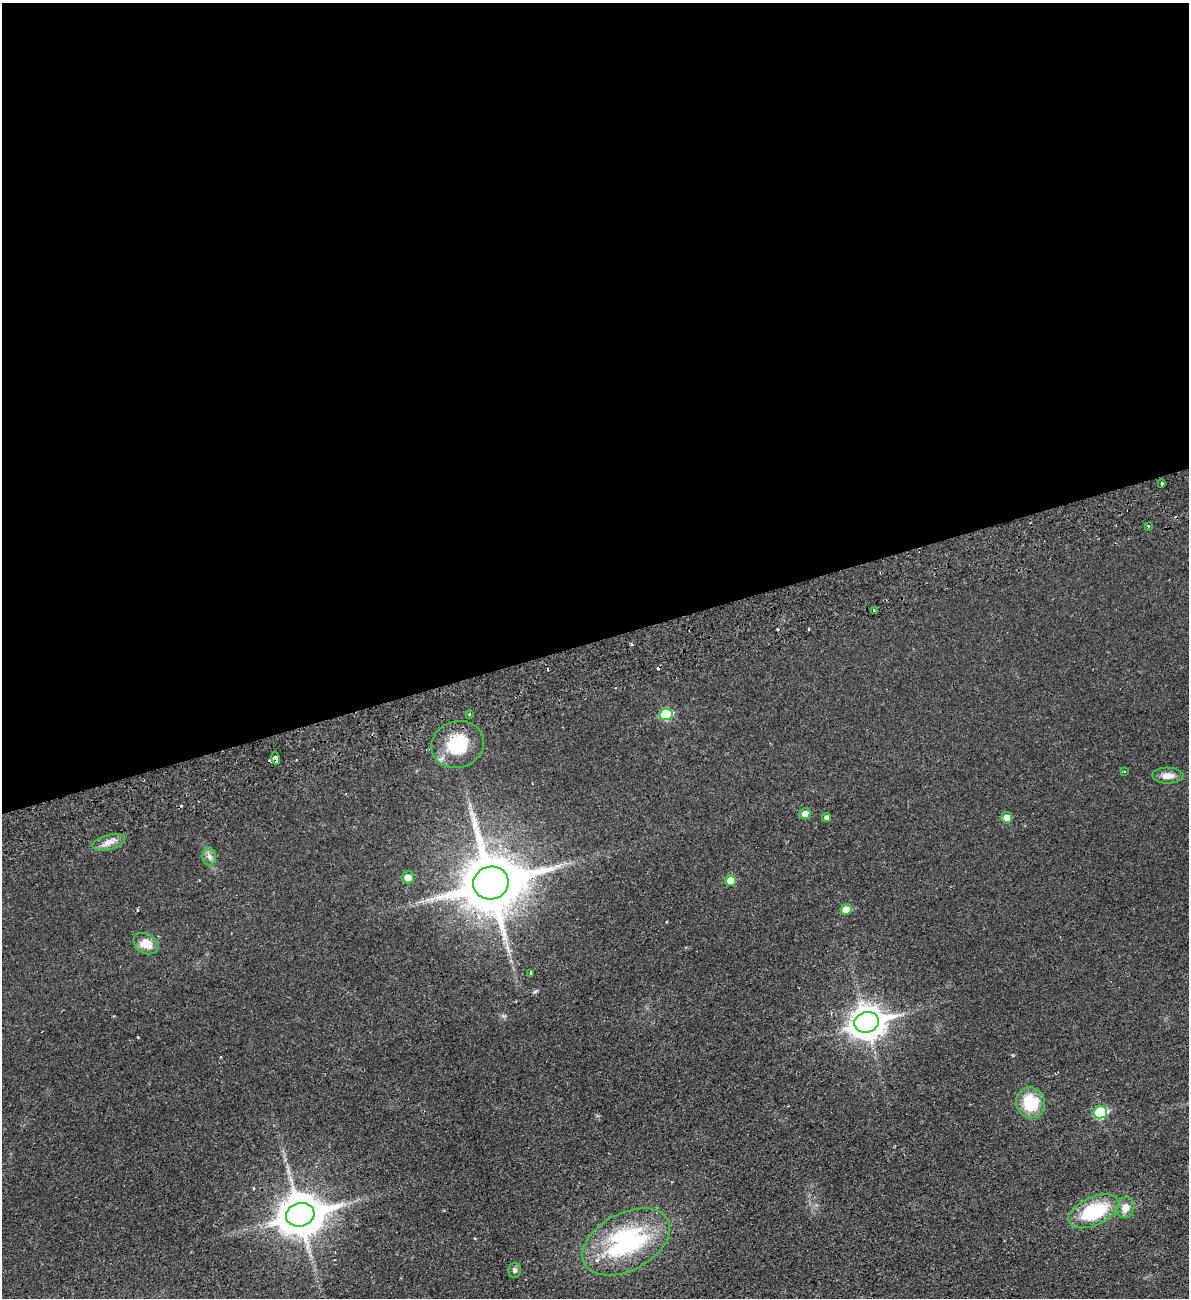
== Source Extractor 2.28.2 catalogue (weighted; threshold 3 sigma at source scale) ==
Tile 2 of 4 x 4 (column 2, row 1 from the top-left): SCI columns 1357-2543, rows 3949-5244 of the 5204 x 5300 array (HDU 1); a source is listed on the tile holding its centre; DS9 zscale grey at full resolution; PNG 1191 x 1300 px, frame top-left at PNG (2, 3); each listed source drawn as its Kron ellipse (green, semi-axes under 4 px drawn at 4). Shown black and unused: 49% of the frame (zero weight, under 2 of 3 exposures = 3% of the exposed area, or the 3 px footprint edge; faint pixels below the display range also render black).
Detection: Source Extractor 2.28.2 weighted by HDU 2 'WHT'; one run over the whole footprint, this tile lists its part. Background 0.0216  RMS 0.0048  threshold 0.0214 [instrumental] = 3 sigma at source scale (4.5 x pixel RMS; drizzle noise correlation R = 1.50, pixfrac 1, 0.05/0.05 arcsec/px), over >= 5 px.
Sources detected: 39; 10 cosmic-ray / hot-pixel residue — neither listed nor drawn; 1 inside a brighter listed object's ellipse — not listed separately; the other 28 listed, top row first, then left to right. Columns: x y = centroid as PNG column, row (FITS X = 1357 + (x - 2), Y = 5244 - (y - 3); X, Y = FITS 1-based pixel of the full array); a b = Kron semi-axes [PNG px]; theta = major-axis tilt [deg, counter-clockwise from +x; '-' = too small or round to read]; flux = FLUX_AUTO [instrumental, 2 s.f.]
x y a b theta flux
1162 483 3 2 - 0.87
1148 526 3 2 - 0.97
874 610 3 3 - 1.4
469 714 4 3 - 0.75
666 714 6 6 - 25
458 744 27 23 16 21
276 758 6 4 -74 5
1124 771 4 3 - 0.44
1168 776 15 8 0 3.5
805 814 5 5 - 3.7
827 817 4 4 - 1.6
1007 817 5 5 - 3.8
109 842 17 7 16 3.6
209 856 9 6 -88 1.9
408 877 6 6 - 3.2
730 881 5 5 - 5.9
491 883 18 16 16 3100
846 910 5 5 - 6
146 944 13 9 -31 5.9
531 973 3 3 - 1.3
867 1022 12 10 16 680
1031 1103 15 14 - 17
1100 1112 7 6 - 29
1126 1208 10 8 73 4.3
1094 1211 27 14 25 28
300 1215 14 11 15 1400
626 1242 47 28 28 58
515 1270 7 6 - 1.1
Overlapping masked pixels (flux is a lower limit): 3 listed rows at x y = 458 744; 276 758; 491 883